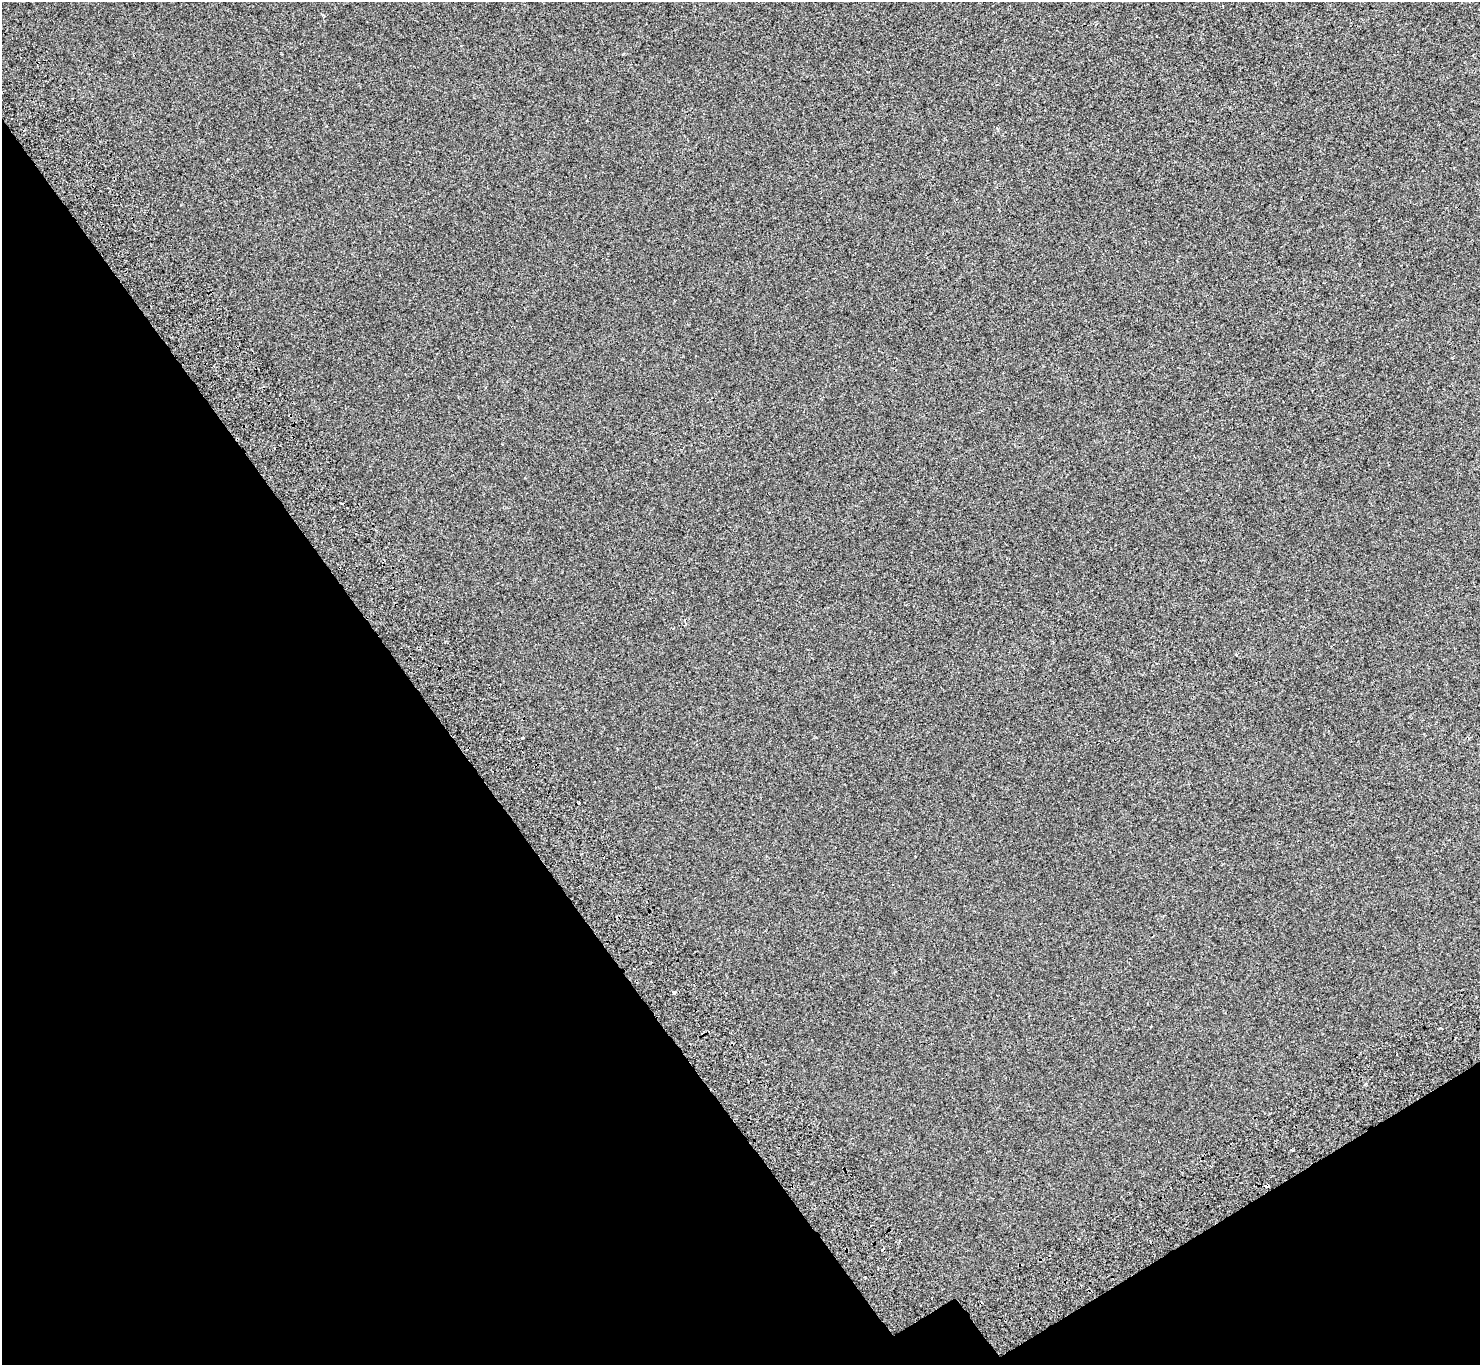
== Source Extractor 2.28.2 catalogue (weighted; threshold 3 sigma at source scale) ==
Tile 14 of 4 x 4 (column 2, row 4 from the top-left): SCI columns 1585-3062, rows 323-1685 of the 6121 x 6036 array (HDU 1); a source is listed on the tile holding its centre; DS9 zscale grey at full resolution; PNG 1482 x 1367 px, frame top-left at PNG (2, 2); no overlay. Shown black and unused: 32% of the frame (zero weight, under 2 of 3 exposures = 7% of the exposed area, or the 3 px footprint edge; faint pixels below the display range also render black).
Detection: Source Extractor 2.28.2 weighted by HDU 2 'WHT'; one run over the whole footprint, this tile lists its part. Background -7.26e-04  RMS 0.0046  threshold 0.0205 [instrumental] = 3 sigma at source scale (4.5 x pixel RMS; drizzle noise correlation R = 1.50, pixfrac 1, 0.0396/0.0396 arcsec/px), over >= 5 px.
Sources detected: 9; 2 cosmic-ray / hot-pixel residue — not listed; the other 7 listed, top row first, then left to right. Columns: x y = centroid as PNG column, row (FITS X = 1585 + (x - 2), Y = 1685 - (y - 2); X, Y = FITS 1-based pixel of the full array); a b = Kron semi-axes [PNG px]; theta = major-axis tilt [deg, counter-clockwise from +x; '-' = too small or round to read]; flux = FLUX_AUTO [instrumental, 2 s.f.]
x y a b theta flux
1223 6 3 2 - 0.41
1236 654 4 3 - 0.39
522 737 3 3 - 3.5
915 856 2 2 - 0.28
674 993 3 3 - 4
1365 1084 3 3 - 0.81
1267 1186 5 3 - 10
Overlapping masked pixels (flux is a lower limit): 1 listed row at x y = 1267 1186